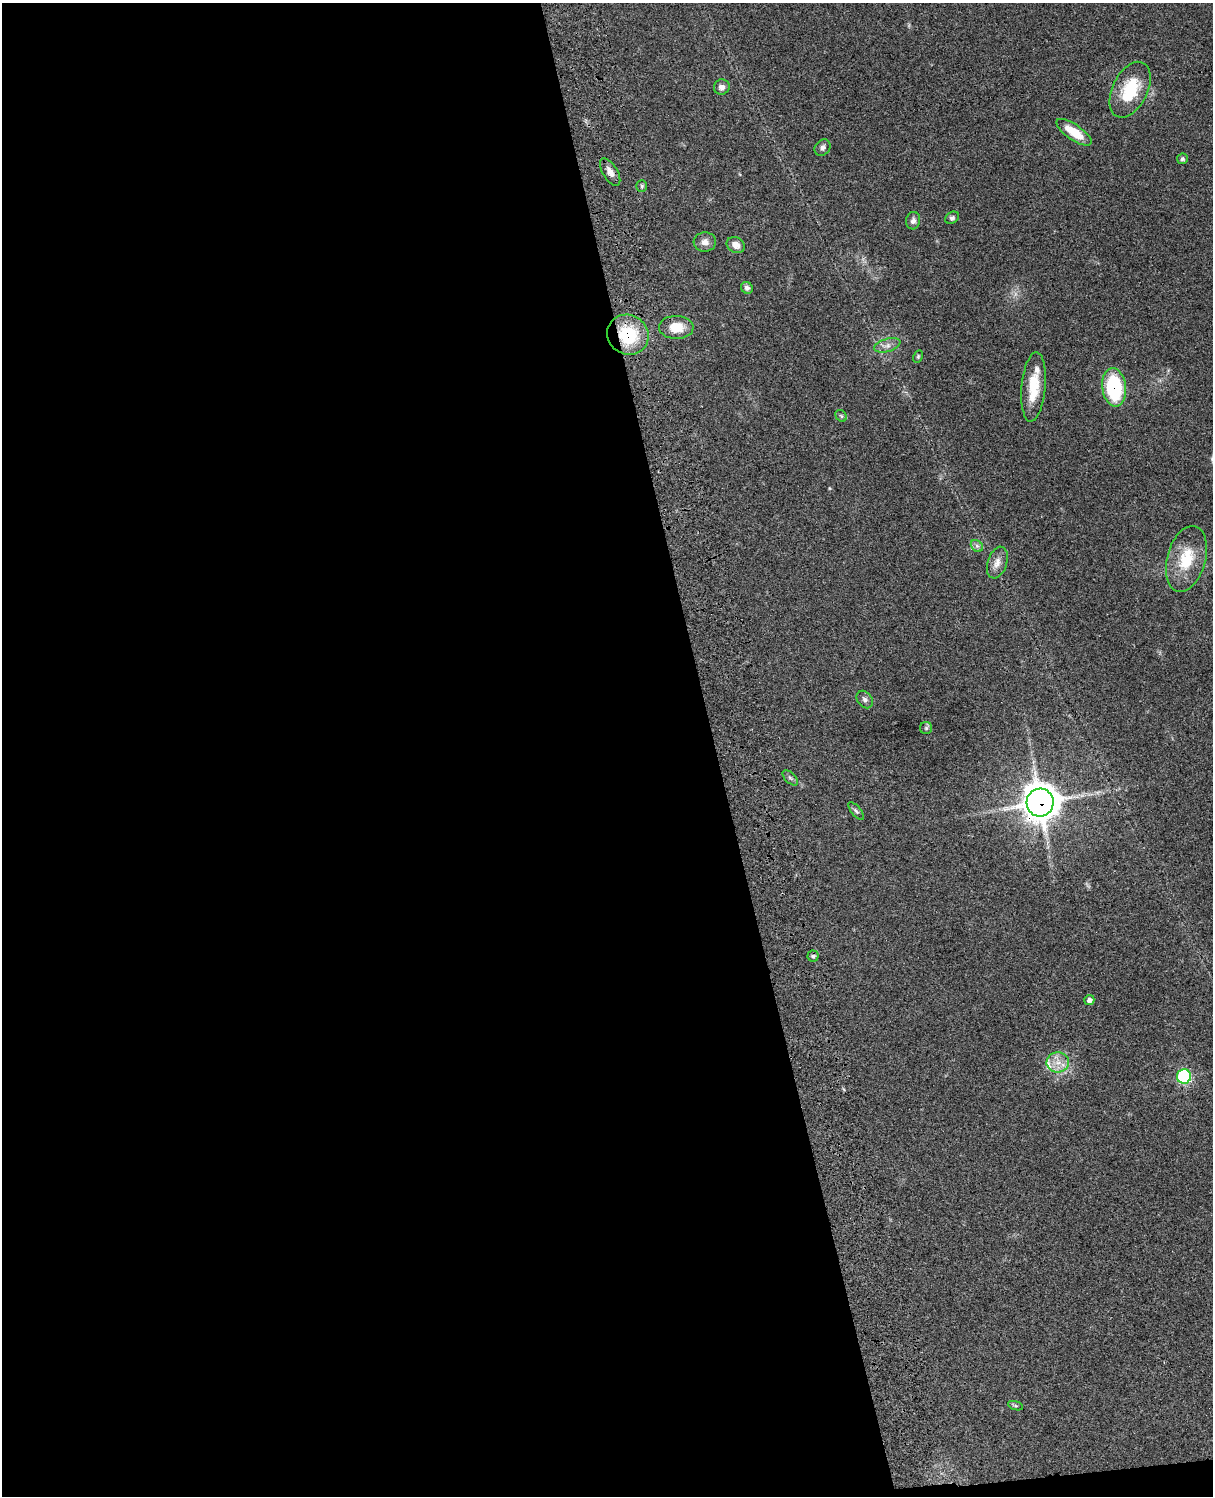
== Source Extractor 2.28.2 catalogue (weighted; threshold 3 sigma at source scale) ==
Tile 9 of 4 x 3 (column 1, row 3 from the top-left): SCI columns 124-1334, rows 276-1769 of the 5085 x 4922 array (HDU 1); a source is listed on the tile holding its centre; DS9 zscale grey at full resolution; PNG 1215 x 1498 px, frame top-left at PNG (2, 3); each listed source drawn as its Kron ellipse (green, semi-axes under 4 px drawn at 4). Shown black and unused: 59% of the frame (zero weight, under 3 of 4 exposures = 6% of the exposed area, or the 3 px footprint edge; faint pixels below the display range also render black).
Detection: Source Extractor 2.28.2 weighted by HDU 2 'WHT'; one run over the whole footprint, this tile lists its part. Background 0.107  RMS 0.0066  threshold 0.0295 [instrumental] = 3 sigma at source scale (4.5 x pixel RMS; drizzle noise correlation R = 1.50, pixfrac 1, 0.05/0.05 arcsec/px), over >= 5 px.
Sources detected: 34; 2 inside a brighter listed object's ellipse — not listed separately; the other 32 listed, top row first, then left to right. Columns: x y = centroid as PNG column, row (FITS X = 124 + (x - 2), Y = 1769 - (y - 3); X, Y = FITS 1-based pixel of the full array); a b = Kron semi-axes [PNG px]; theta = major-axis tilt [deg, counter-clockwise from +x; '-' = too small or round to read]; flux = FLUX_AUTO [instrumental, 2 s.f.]
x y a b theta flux
722 87 8 7 - 2.9
1130 90 30 17 63 28
1074 132 21 7 -34 14
823 148 9 7 50 2.2
1182 159 5 5 - 1.4
610 172 15 7 -59 4.5
642 186 6 5 - 1.1
952 218 7 5 31 1.5
913 221 9 7 78 2.5
705 242 11 9 4 4
736 245 9 7 -27 5.3
747 288 6 5 - 1.9
676 327 17 11 -2 12
628 335 21 19 -33 34
887 345 13 6 17 3.5
918 356 6 4 64 0.94
1033 387 35 12 85 18
1114 387 19 12 -83 52
841 416 6 5 - 1.1
977 546 7 5 -44 1.6
1186 559 34 19 75 24
997 562 16 9 72 5.3
865 699 9 7 -53 2.2
926 728 6 6 - 1.1
790 778 9 5 -45 1.6
1040 802 14 13 - 1200
856 811 11 4 -50 1.5
813 956 5 5 - 1.1
1089 1000 5 5 - 2.4
1058 1062 11 10 - 6.7
1184 1076 7 7 - 72
1015 1406 8 3 -19 0.96
Overlapping masked pixels (flux is a lower limit): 3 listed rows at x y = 628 335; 1114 387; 1040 802